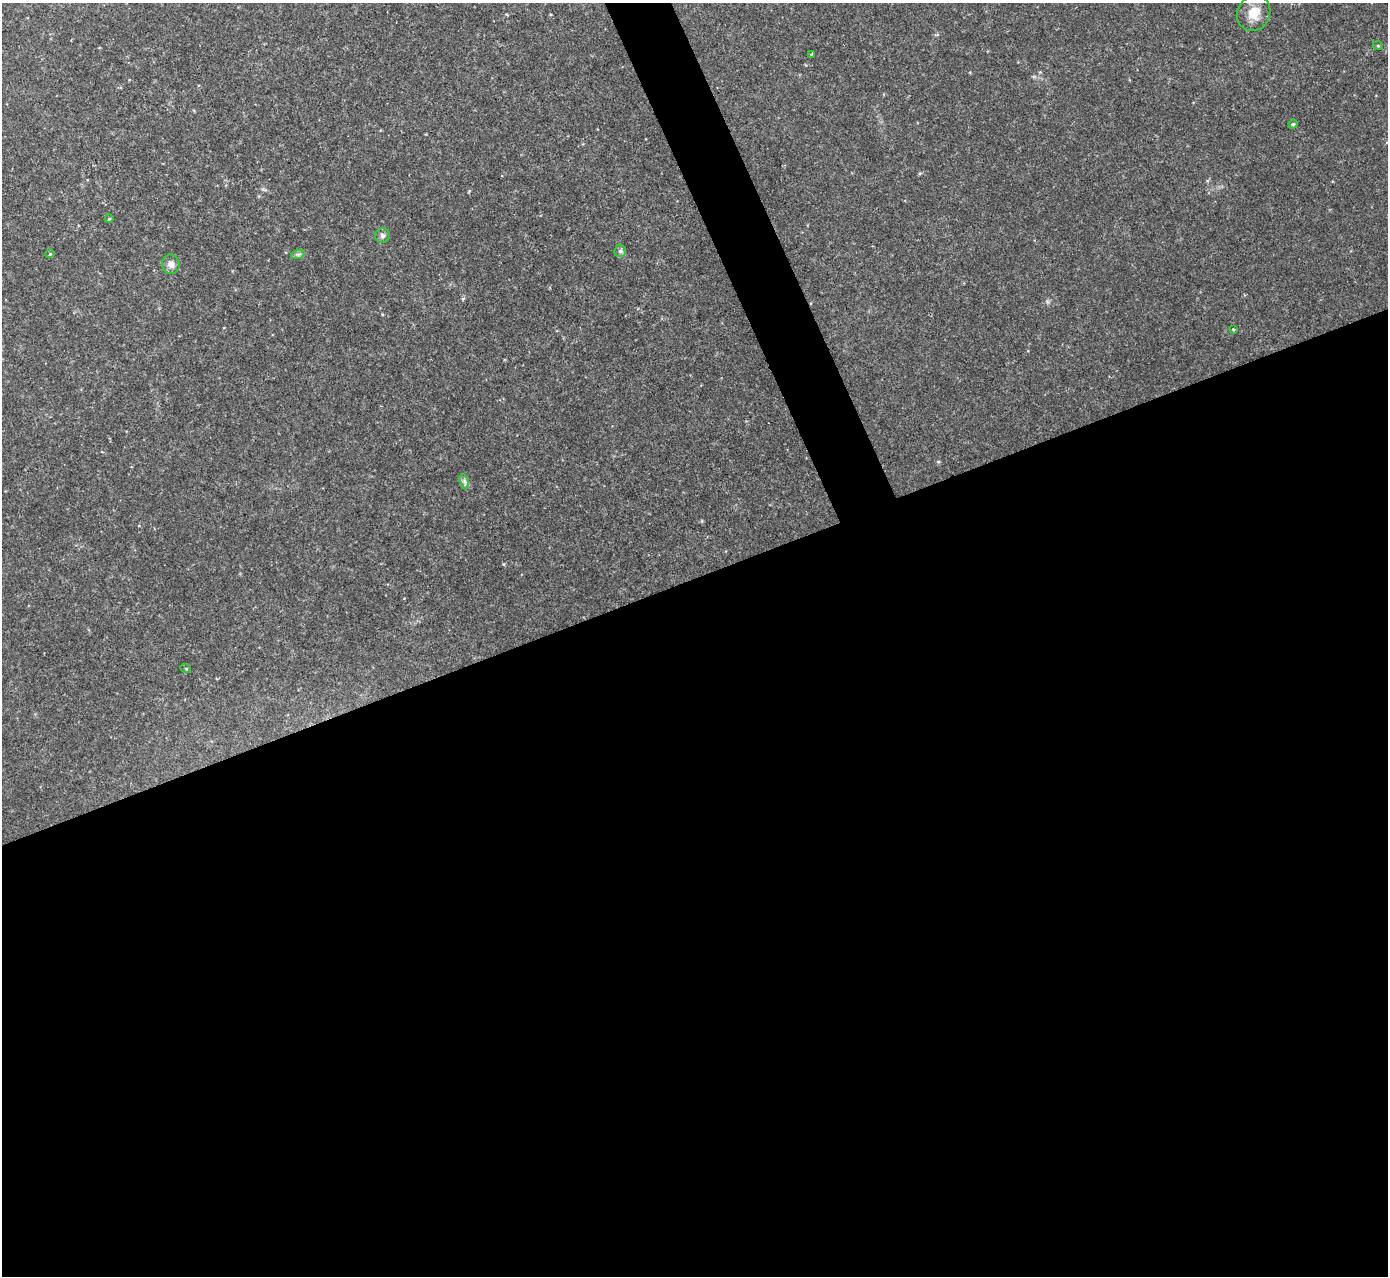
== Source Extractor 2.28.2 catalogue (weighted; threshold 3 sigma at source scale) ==
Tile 15 of 4 x 4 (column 3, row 4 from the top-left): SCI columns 2771-4156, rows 152-1425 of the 5544 x 5529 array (HDU 1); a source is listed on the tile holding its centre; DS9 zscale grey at full resolution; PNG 1390 x 1278 px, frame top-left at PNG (2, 3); each listed source drawn as its Kron ellipse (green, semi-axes under 4 px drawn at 4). Shown black and unused: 57% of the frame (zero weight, under 2 of 3 exposures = <1% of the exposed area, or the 3 px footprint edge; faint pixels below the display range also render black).
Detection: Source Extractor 2.28.2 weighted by HDU 2 'WHT'; one run over the whole footprint, this tile lists its part. Background 0.0829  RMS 0.0087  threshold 0.0391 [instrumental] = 3 sigma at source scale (4.5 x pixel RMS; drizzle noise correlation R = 1.50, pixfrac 1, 0.05/0.05 arcsec/px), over >= 5 px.
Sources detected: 13; all 13 listed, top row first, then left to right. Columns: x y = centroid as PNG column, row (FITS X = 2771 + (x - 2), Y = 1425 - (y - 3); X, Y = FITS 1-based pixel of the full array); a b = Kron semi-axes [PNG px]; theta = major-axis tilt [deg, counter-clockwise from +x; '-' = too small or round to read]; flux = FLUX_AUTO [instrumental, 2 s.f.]
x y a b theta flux
1254 13 18 16 66 14
1378 46 5 3 - 0.79
811 54 3 2 - 0.94
1293 124 4 4 - 0.98
109 219 4 3 - 0.75
382 235 7 7 - 2.5
620 251 6 6 - 1.9
50 254 5 3 - 0.77
298 254 7 4 18 1.8
171 264 10 8 -76 4.9
1233 330 3 2 - 0.99
464 481 7 4 -71 2.1
186 669 5 3 - 0.78